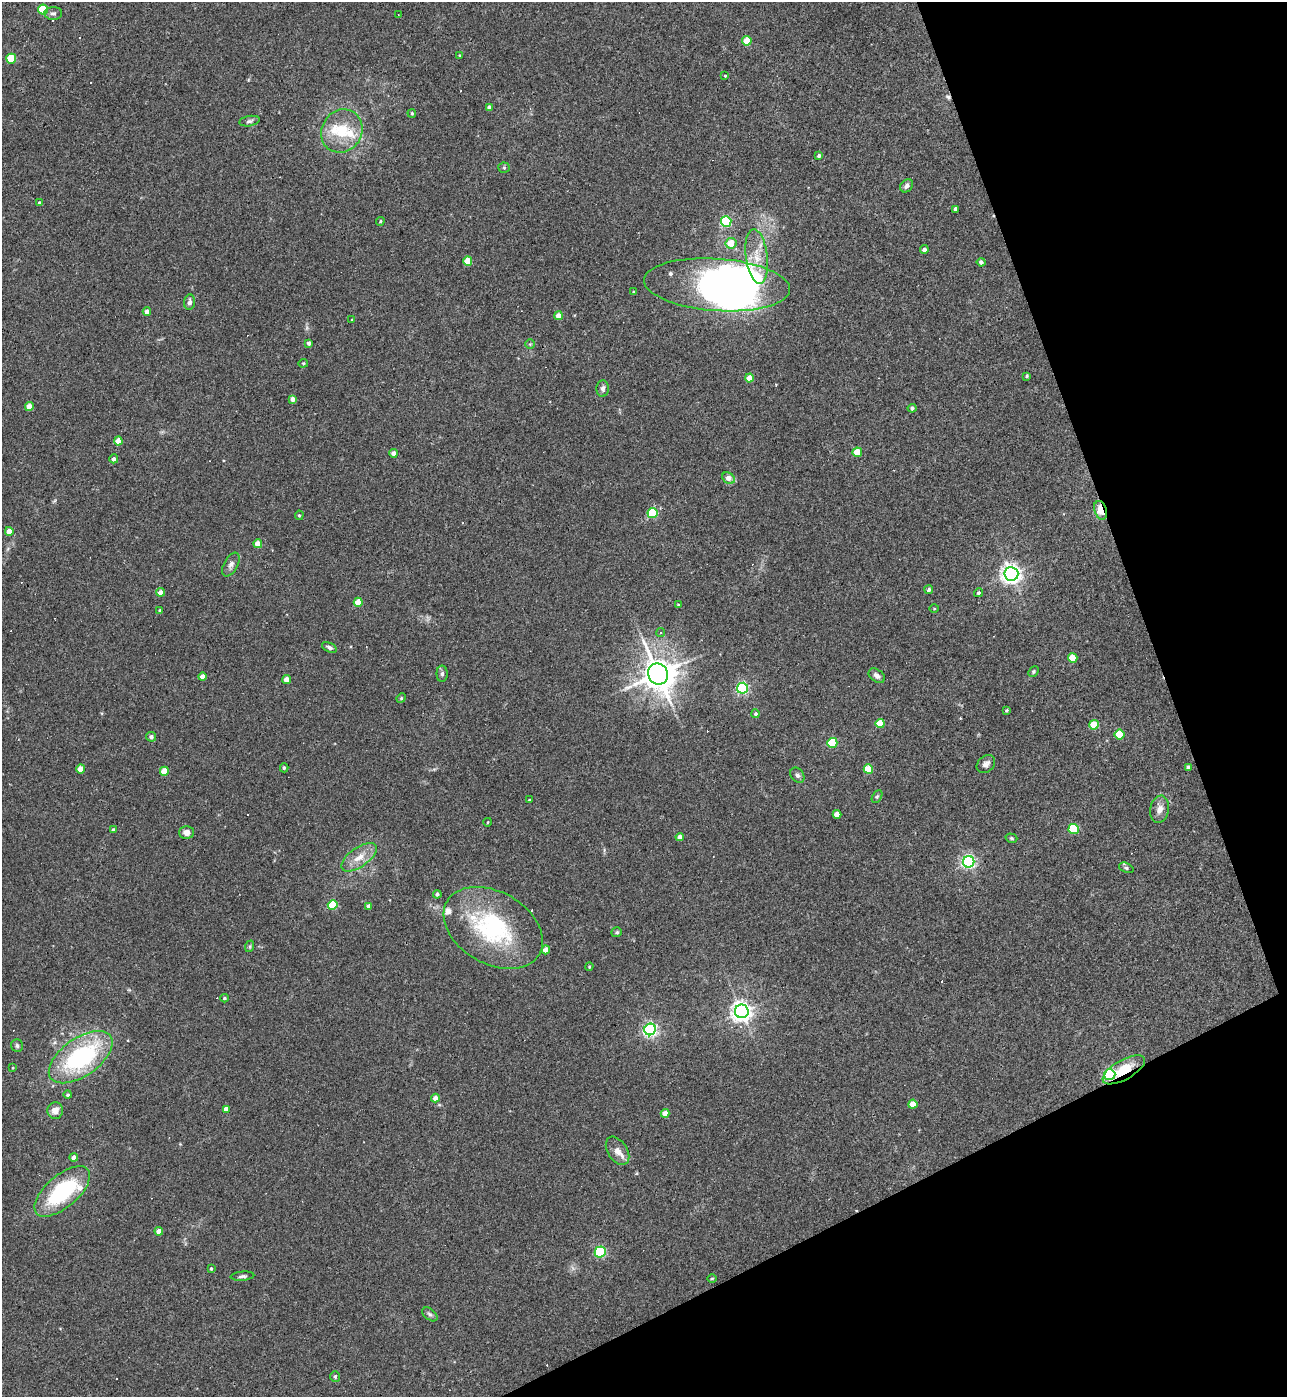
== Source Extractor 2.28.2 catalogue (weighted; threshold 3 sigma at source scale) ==
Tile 12 of 4 x 4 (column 4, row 3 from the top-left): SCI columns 4003-5287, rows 1396-2790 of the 5565 x 5579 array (HDU 1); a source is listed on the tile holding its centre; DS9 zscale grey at full resolution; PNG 1289 x 1399 px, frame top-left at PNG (2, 2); each listed source drawn as its Kron ellipse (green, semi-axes under 4 px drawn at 4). Shown black and unused: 19% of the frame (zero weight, under 3 of 4 exposures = <1% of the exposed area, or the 3 px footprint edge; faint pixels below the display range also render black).
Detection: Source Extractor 2.28.2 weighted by HDU 2 'WHT'; one run over the whole footprint, this tile lists its part. Background 0.0277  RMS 0.0045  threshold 0.0203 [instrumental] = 3 sigma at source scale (4.5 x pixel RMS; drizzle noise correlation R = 1.50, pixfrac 1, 0.05/0.05 arcsec/px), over >= 5 px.
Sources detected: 152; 2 inside a brighter object's white glare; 16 cosmic-ray / hot-pixel residue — neither listed nor drawn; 7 inside a brighter listed object's ellipse — not listed separately; the other 127 listed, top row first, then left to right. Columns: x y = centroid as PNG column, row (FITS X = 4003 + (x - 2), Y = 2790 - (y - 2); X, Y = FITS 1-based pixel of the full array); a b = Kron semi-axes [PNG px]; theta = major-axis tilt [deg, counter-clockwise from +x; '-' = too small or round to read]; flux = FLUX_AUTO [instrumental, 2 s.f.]
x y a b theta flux
43 9 5 5 - 20
53 13 9 6 3 1.2
398 15 3 2 - 0.31
747 41 5 4 - 9.3
459 55 4 3 - 0.36
11 59 5 5 - 18
725 76 3 3 - 0.43
489 107 4 3 - 1.4
412 113 4 3 - 0.5
249 121 10 5 10 1.1
342 131 22 20 56 15
819 156 4 3 - 1.1
504 168 5 5 - 0.61
907 186 7 5 46 1.5
39 203 4 3 - 0.89
956 209 4 4 - 2
380 221 4 3 - 0.46
726 222 5 5 - 44
731 243 5 5 - 7.2
924 250 4 4 - 1.8
757 256 27 11 -83 9.1
468 261 4 4 - 9.7
981 262 4 4 - 1.2
717 285 73 26 -4 240
634 292 4 3 - 0.52
190 302 8 5 83 1.7
147 311 4 4 - 2.4
558 316 4 4 - 4.7
352 320 3 2 - 0.36
309 343 4 4 - 1.1
530 344 5 5 - 0.54
303 363 5 4 - 0.54
1027 376 4 3 - 0.73
749 378 4 4 - 5.5
603 389 8 6 86 1.4
292 399 4 4 - 2.5
29 407 4 4 - 6.7
912 408 4 4 - 1.2
118 441 4 4 - 6.8
857 452 5 4 - 11
394 453 4 4 - 3
114 459 4 4 - 1.7
729 478 7 5 -35 4.2
1101 510 10 6 -72 14
652 513 5 5 - 27
299 515 5 4 - 0.54
9 531 4 4 - 5.4
258 544 4 4 - 6.5
231 565 13 7 62 1.9
1011 574 7 6 - 250
929 590 4 4 - 1.3
161 592 4 4 - 3.2
978 593 4 4 - 0.96
358 602 4 4 - 7.5
678 605 4 3 - 0.54
934 609 5 3 - 0.4
160 610 3 3 - 0.71
661 632 4 4 - 0.7
329 647 8 4 -27 1.2
1073 658 5 5 - 10
1033 671 6 4 49 0.69
442 674 8 5 -90 1.1
658 674 11 9 -60 830
877 676 9 6 -36 1.9
202 677 4 4 - 4.1
287 679 4 4 - 5.2
742 688 5 5 - 67
401 698 5 4 - 0.56
1007 710 4 3 - 0.6
756 714 4 4 - 0.89
880 723 4 4 - 8.6
1094 725 5 5 - 11
1119 734 5 5 - 14
151 737 5 5 - 1.3
832 743 5 5 - 22
986 764 10 8 41 1.9
1188 767 4 4 - 1.1
284 768 4 3 - 0.78
81 769 4 4 - 6.8
868 769 5 4 - 12
164 771 4 4 - 10
797 775 8 6 -55 1.2
877 796 7 4 61 0.72
529 800 3 3 - 0.45
1160 809 14 9 79 3.6
837 814 4 4 - 4.6
488 822 4 3 - 0.36
1074 829 5 5 - 22
113 830 4 4 - 0.74
187 832 7 6 - 2.7
680 837 4 4 - 3.6
1011 838 6 4 -17 0.59
359 857 20 9 35 6.2
969 862 6 5 - 98
1126 868 7 4 -21 0.89
437 894 4 4 - 1.1
333 905 5 4 - 20
369 906 4 3 - 1.3
493 928 53 36 -30 53
617 932 5 5 - 0.67
250 946 6 4 72 0.55
546 950 4 4 - 5
589 967 4 3 - 0.46
224 998 4 3 - 0.7
742 1011 7 7 - 270
650 1029 6 5 - 110
17 1046 6 6 - 0.97
81 1057 36 19 35 59
13 1068 3 2 - 0.31
1124 1070 24 10 30 11
1110 1075 6 5 - 59
68 1095 4 4 - 0.77
435 1098 4 4 - 3.2
913 1104 4 4 - 6.6
226 1109 4 4 - 4.1
55 1111 8 8 - 3.3
665 1113 4 4 - 5
618 1151 15 9 -57 3.4
74 1157 4 4 - 2.4
62 1191 34 16 41 38
159 1231 4 4 - 3.7
600 1252 5 5 - 36
211 1269 4 3 - 0.62
242 1276 12 4 5 1.1
712 1279 4 3 - 0.39
430 1314 9 5 -37 1.1
335 1376 5 5 - 0.92
Overlapping masked pixels (flux is a lower limit): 3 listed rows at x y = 1101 510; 1124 1070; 1110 1075